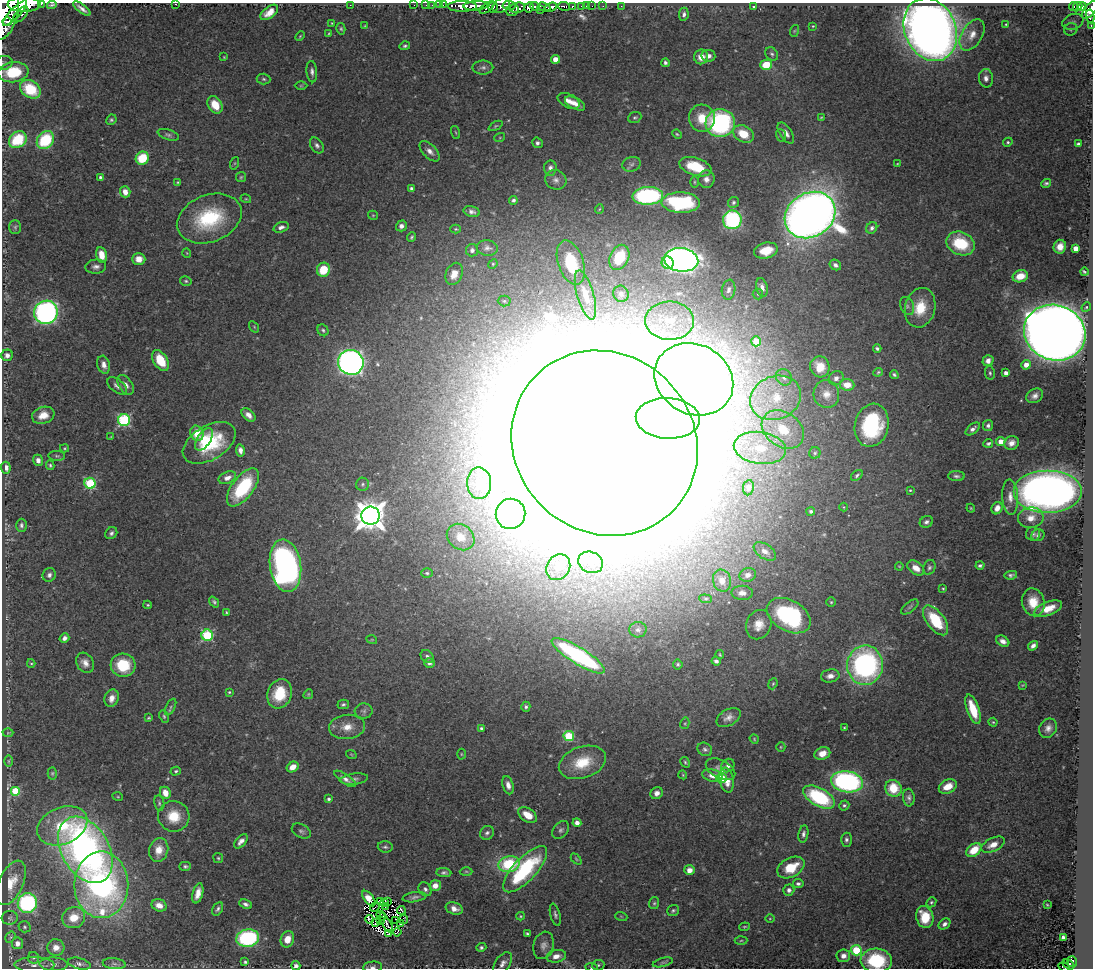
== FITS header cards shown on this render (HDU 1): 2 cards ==
NAXIS1  =                 1091
NAXIS2  =                  966

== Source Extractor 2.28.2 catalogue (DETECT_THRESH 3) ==
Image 1091 x 966 px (HDU 1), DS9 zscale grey, 1 PNG px = 1 image px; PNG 1095 x 970 px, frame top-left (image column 1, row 966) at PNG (2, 3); each listed source drawn as its Kron ellipse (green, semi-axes under 4 px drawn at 4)
Background 0.591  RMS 0.021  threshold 0.0627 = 3 sigma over >= 5 px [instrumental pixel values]
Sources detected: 431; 4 with non-positive FLUX_AUTO (blend fragments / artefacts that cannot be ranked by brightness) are neither listed nor drawn; the other 427 listed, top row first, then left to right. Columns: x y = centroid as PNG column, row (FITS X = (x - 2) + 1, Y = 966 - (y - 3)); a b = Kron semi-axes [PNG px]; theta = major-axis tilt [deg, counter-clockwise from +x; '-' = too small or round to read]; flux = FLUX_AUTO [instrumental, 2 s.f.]
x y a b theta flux
24 4 16 7 0 1900
41 4 3 2 - 58
175 4 4 2 - 5.4
52 5 5 3 - 1.9
350 5 2 2 - 14
414 5 2 2 - 1.3
426 5 2 2 - 9
432 5 2 2 - 12
439 5 2 2 - 9.2
443 5 2 2 - 11
509 5 7 3 -2 230
462 6 14 5 0 1000
476 6 12 4 4 890
501 6 9 6 32 590
564 6 6 4 -9 120
582 6 3 3 - 40
586 6 2 2 - 6.2
592 6 2 2 - 2.1
603 6 2 2 - 6.6
621 6 2 2 - 6.3
1073 6 4 3 - 33
487 7 9 4 37 290
493 7 5 4 - 190
529 7 5 4 - 310
535 7 5 4 - 260
544 7 6 3 -23 370
551 7 6 3 21 74
572 7 3 3 - 100
754 7 4 3 - 2.5
1078 7 5 4 - 160
1082 7 4 3 - 110
517 8 8 5 11 510
82 9 10 3 -38 6.6
513 10 6 5 - 260
541 10 3 2 - 74
1090 10 10 5 51 560
269 12 10 5 38 13
15 13 17 5 47 1500
4 14 27 13 74 3200
21 14 9 5 47 300
684 14 7 4 81 4.1
1090 16 7 3 -82 140
7 22 4 3 - 290
1073 22 11 7 19 7.3
332 23 2 2 - 0.94
1006 24 3 2 - 1.2
1091 25 3 2 - 14
365 26 4 2 - 1
813 26 2 2 - 1.1
341 29 6 4 -74 2.1
1071 29 7 6 - 3.2
930 30 32 25 -66 2000
794 31 6 4 71 1.5
329 34 4 2 - 1.6
972 35 17 10 59 16
300 36 6 3 46 1.6
405 46 5 4 - 2.6
772 54 7 6 - 3.4
708 56 7 6 - 6.8
224 57 4 2 - 1.2
701 57 7 7 - 13
555 59 4 4 - 19
4 63 9 7 13 3.8
665 63 4 3 - 3.6
766 65 6 5 - 43
483 67 10 7 1 5.2
13 72 15 10 7 73
312 72 11 5 -84 5.5
986 78 9 7 -86 7.2
264 79 7 5 -4 2.9
301 86 6 4 0 1.4
30 89 11 8 -35 65
569 101 12 7 -26 11
575 104 11 5 -28 11
215 105 9 7 -58 27
635 117 7 5 22 2.7
821 117 3 2 - 1.2
702 118 13 13 - 31
111 120 5 5 - 2.6
720 123 14 14 - 230
495 126 7 4 27 2.1
456 132 7 3 -71 1.5
786 133 12 6 -56 8.2
677 134 5 4 - 1.8
744 134 11 8 -29 34
168 135 11 5 -18 3.8
781 135 6 5 - 2.7
500 137 5 3 - 1.5
18 140 9 7 37 68
45 140 10 8 52 76
1008 142 5 4 - 2.4
537 143 5 5 - 3.7
1078 144 3 3 - 2.8
317 145 9 6 -56 4.7
430 151 12 6 -46 8.4
142 158 7 6 - 54
235 163 6 4 71 2
632 164 9 7 18 4.7
897 164 3 2 - 1
695 167 17 8 -18 53
550 168 7 6 - 5.9
100 177 3 3 - 2.8
241 177 5 5 - 1.9
706 179 9 8 - 8.6
556 180 11 9 -26 8.1
178 182 4 4 - 1.5
694 182 6 4 -90 1.9
1046 183 5 4 - 2.8
411 188 3 3 - 3.2
125 192 6 5 - 12
648 196 15 9 3 250
246 199 5 3 - 1.3
513 200 4 4 - 3.3
733 202 6 5 - 3
681 203 19 10 -2 150
599 209 5 3 - 1.1
472 212 8 5 -14 5.4
373 215 5 4 - 1.5
810 215 26 22 31 2300
209 219 33 23 21 110
732 220 9 9 - 170
401 226 5 5 - 6.3
15 227 7 5 88 2.9
281 227 8 5 18 5.6
872 228 6 5 - 4.4
456 229 5 4 - 1.7
412 237 5 3 - 2.1
960 243 14 11 -23 69
1060 247 7 6 - 13
487 248 10 8 -7 6
1076 248 4 4 - 17
472 250 6 6 - 5.2
766 251 12 8 14 36
187 253 5 3 - 1.1
102 255 8 5 -77 21
619 257 13 9 66 69
139 259 6 6 - 13
681 260 17 11 -6 800
571 263 23 12 -71 58
668 263 6 6 - 25
493 264 5 4 - 1.8
835 265 6 5 - 5.2
96 267 10 7 4 6.1
323 270 7 6 - 45
1084 272 4 3 - 2
454 274 11 8 66 19
1020 276 8 6 17 23
186 281 6 4 -15 2.3
762 287 9 5 -78 8.7
729 290 10 6 80 6.6
621 294 8 7 - 5.6
758 294 5 5 - 2.2
585 295 25 8 -74 25
504 301 6 5 - 2.8
907 306 9 6 -68 4.7
1086 307 5 4 - 2
920 308 20 15 75 40
46 312 12 11 - 430
670 321 24 19 -1 55
254 327 6 4 -56 1.8
323 330 6 5 - 2.7
1055 333 31 27 -21 4700
756 341 5 5 - 38
877 348 4 3 - 2.8
7 355 6 5 - 6.1
161 360 11 7 -59 40
988 361 6 5 - 7.5
351 362 13 12 - 780
104 365 9 6 -74 8.9
1026 365 5 4 - 13
820 367 10 9 - 24
878 372 5 4 - 1.9
990 373 7 5 -81 2.8
1006 373 4 4 - 7.7
894 375 4 3 - 2.7
784 377 8 7 - 5.9
836 378 8 7 - 6.3
694 379 41 34 -28 4300
126 385 11 6 -57 7.9
847 385 7 6 - 19
117 386 11 6 -37 6.4
826 394 14 13 - 14
1035 396 9 6 30 6.9
776 398 26 21 22 72
43 415 11 8 19 18
248 415 8 5 -43 7.8
668 418 32 20 -3 1600
124 420 6 6 - 180
872 425 22 17 77 130
988 426 6 5 - 3.9
783 429 23 17 -35 63
973 429 8 4 39 5.6
197 433 8 6 -68 31
111 437 4 3 - 1.4
204 439 13 6 57 19
1001 442 4 4 - 17
209 443 29 17 31 95
604 443 96 89 -43 54000
988 443 5 3 - 2.8
1011 443 7 6 - 8.3
65 448 4 3 - 1.5
760 448 26 16 -8 56
240 450 6 4 -82 7.1
815 453 6 5 - 2.4
57 456 8 5 -3 2.8
38 460 6 5 - 5.8
50 465 5 3 - 2.1
6 468 6 5 - 10
857 475 7 4 42 2.9
956 476 8 5 -2 3.8
227 478 9 5 23 8.5
90 483 5 5 - 110
479 483 16 12 -87 21
362 484 6 6 - 3.7
243 487 22 10 53 100
748 488 8 5 82 3.3
910 490 4 4 - 1.7
1048 491 34 21 0 1200
1010 497 17 8 -87 13
844 507 4 4 - 1.5
971 508 4 3 - 1.4
997 508 6 5 - 11
811 511 4 4 - 3.6
511 514 15 14 - 430
370 516 9 9 - 2400
1031 518 13 10 8 15
926 522 7 5 28 4.4
21 525 6 5 - 3.7
111 533 6 5 - 4.1
1033 534 7 7 - 3.5
1038 535 6 5 - 4.1
461 537 15 12 -40 21
765 551 12 7 -34 10
590 562 13 10 -24 17
980 565 4 3 - 3.1
285 566 26 15 -81 570
899 566 4 3 - 1.2
558 567 13 11 57 15
929 567 8 6 67 3.5
916 568 9 6 -37 13
427 573 6 4 -3 2.4
49 575 7 6 - 4.9
748 575 8 7 - 11
1011 575 6 4 10 3.3
722 581 11 9 -75 19
943 588 3 3 - 1.4
742 593 10 7 -2 10
706 599 6 4 -5 2.2
214 602 6 4 -50 3
831 602 4 4 - 1.9
1033 602 14 11 -76 27
148 605 4 3 - 2
910 607 10 5 39 3.2
1048 608 14 6 21 21
226 612 4 3 - 1.5
789 616 23 15 -29 190
936 620 17 9 -53 65
759 625 15 12 67 20
638 630 8 7 - 5.8
207 635 5 5 - 140
64 638 5 4 - 4.9
372 640 5 3 - 1.2
1003 641 7 5 -31 7.3
1033 646 5 4 - 5.9
720 655 4 2 - 1.6
427 656 7 5 -46 3.8
578 656 31 8 -32 250
716 661 4 4 - 3.5
31 663 4 3 - 1.5
85 663 10 8 -61 10
429 663 5 4 - 4.1
678 664 5 5 - 2.4
123 665 12 11 - 52
865 665 20 18 86 350
830 676 9 6 11 9.5
773 684 6 4 67 1.9
1022 685 4 3 - 1.1
229 692 3 3 - 1.7
280 694 15 12 70 52
308 694 5 4 - 1.8
112 698 9 7 70 10
343 704 6 4 14 2.9
171 707 9 4 63 3.1
526 707 5 4 - 3.4
973 709 15 6 -71 41
364 711 9 7 4 4.5
164 716 6 4 -64 2.3
728 717 13 8 30 8.9
149 718 4 2 - 1.6
993 722 4 4 - 1.6
685 723 6 4 78 1.7
347 727 18 12 6 21
481 728 4 4 - 2.5
844 728 3 3 - 1.3
1048 728 10 8 57 7.9
8 733 5 3 - 1.3
569 736 5 5 - 100
754 739 5 4 - 1.6
781 747 5 4 - 1.6
705 749 8 6 -30 3.9
822 753 8 6 20 17
351 754 5 3 - 1.2
461 754 5 3 - 1.4
9 761 6 4 90 1.8
582 762 24 15 19 46
685 762 6 4 -58 2.2
728 765 7 6 - 5.9
293 767 6 5 - 16
721 769 16 9 -28 11
176 771 5 4 - 2.2
52 773 6 4 88 2
683 775 4 3 - 1.3
713 776 10 6 -11 12
722 778 5 5 - 51
345 779 13 4 -35 7
354 779 14 5 7 5.5
727 780 12 7 -79 16
847 782 16 10 -9 360
508 785 9 5 -74 8.1
948 787 9 6 27 20
893 788 9 8 - 43
16 791 5 5 - 62
165 793 6 5 - 18
657 793 6 5 - 7.4
118 797 5 3 - 1.5
819 797 17 9 -29 130
909 798 9 6 -85 4.7
329 799 4 3 - 3.1
159 803 8 5 -81 3.2
844 805 5 5 - 3.1
528 815 10 6 -33 21
174 816 16 15 - 38
577 823 4 4 - 7.1
62 826 26 18 23 70
561 830 10 7 50 4.9
301 831 10 7 -27 4.5
487 833 7 6 - 4.4
803 834 9 5 79 4.4
846 840 7 5 -90 4.1
241 841 8 5 48 7.3
993 845 13 6 25 12
385 847 7 5 -4 3.4
85 850 36 23 -60 770
159 850 12 9 76 21
974 850 8 5 38 29
218 858 5 5 - 2.1
576 859 6 4 -46 1.7
509 864 10 8 12 82
185 866 6 4 0 2.9
791 867 15 9 28 36
525 869 30 11 47 140
689 870 5 5 - 11
466 871 6 4 -1 2.2
444 873 7 4 -6 3.9
11 883 24 12 65 32
798 884 5 4 - 3.3
101 885 33 27 -90 470
435 886 5 5 - 14
425 889 7 6 - 4.3
789 890 5 5 - 4.5
198 893 10 5 75 12
414 897 12 5 8 4.8
369 898 9 4 -53 15
380 901 3 2 - 2.8
387 901 3 2 - 2.2
385 902 3 2 - 1.2
931 902 5 4 - 2.3
27 903 10 9 - 220
654 903 6 5 - 2.4
246 904 7 4 -25 4.5
159 905 7 6 - 12
1047 905 3 2 - 1.2
386 906 4 2 - 1.3
375 907 5 2 - 0.77
218 909 7 4 61 3.5
454 909 9 6 -17 10
401 910 4 2 - 4.9
673 910 6 5 - 2.8
555 915 11 5 -75 3.9
381 916 5 2 - 2.7
520 916 4 4 - 1.5
621 916 6 4 -19 1.7
925 917 11 8 -76 39
10 918 8 7 - 3.6
74 918 11 10 - 29
369 919 4 3 - 1.3
770 919 5 3 - 1.2
396 920 4 2 - 1.6
403 920 5 2 - 0.36
381 921 3 2 - 0.17
376 923 3 2 - 1.9
386 923 11 2 -59 3.3
401 924 2 2 - 1.3
944 924 6 5 - 5.5
24 927 6 5 - 2.5
744 927 5 3 - 1.8
397 932 4 2 - 1.5
388 934 4 2 - 2.2
527 934 4 3 - 2.3
10 937 6 4 58 2.4
1063 937 4 4 - 4.1
248 938 11 9 8 180
287 939 8 6 69 19
741 940 6 4 3 2.3
17 943 6 5 - 8.5
543 945 14 10 73 9.5
56 947 8 8 - 15
481 947 5 4 - 3.2
856 950 5 5 - 100
556 956 10 6 10 11
843 956 7 6 - 8.5
33 958 6 5 - 2.8
876 961 15 12 -4 86
245 962 4 4 - 2.2
663 962 10 3 15 2.4
1072 962 5 5 - 78
503 963 13 7 56 7.8
53 964 14 6 -2 6.5
79 964 11 5 -15 5.3
114 964 11 5 -6 4.7
1068 964 6 4 -32 93
34 965 20 7 -1 10
598 965 6 5 - 2.8
296 966 5 4 - 4.4
373 967 9 5 5 4.5
592 967 6 4 -7 2
1064 967 6 3 -26 44
At the frame edge (FLAGS 8, measured only in part): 13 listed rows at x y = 24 4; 41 4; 175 4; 1090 10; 4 14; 1091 25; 4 63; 13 72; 876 961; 296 966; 373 967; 592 967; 1064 967
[4 non-positive-flux detections neither listed nor drawn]